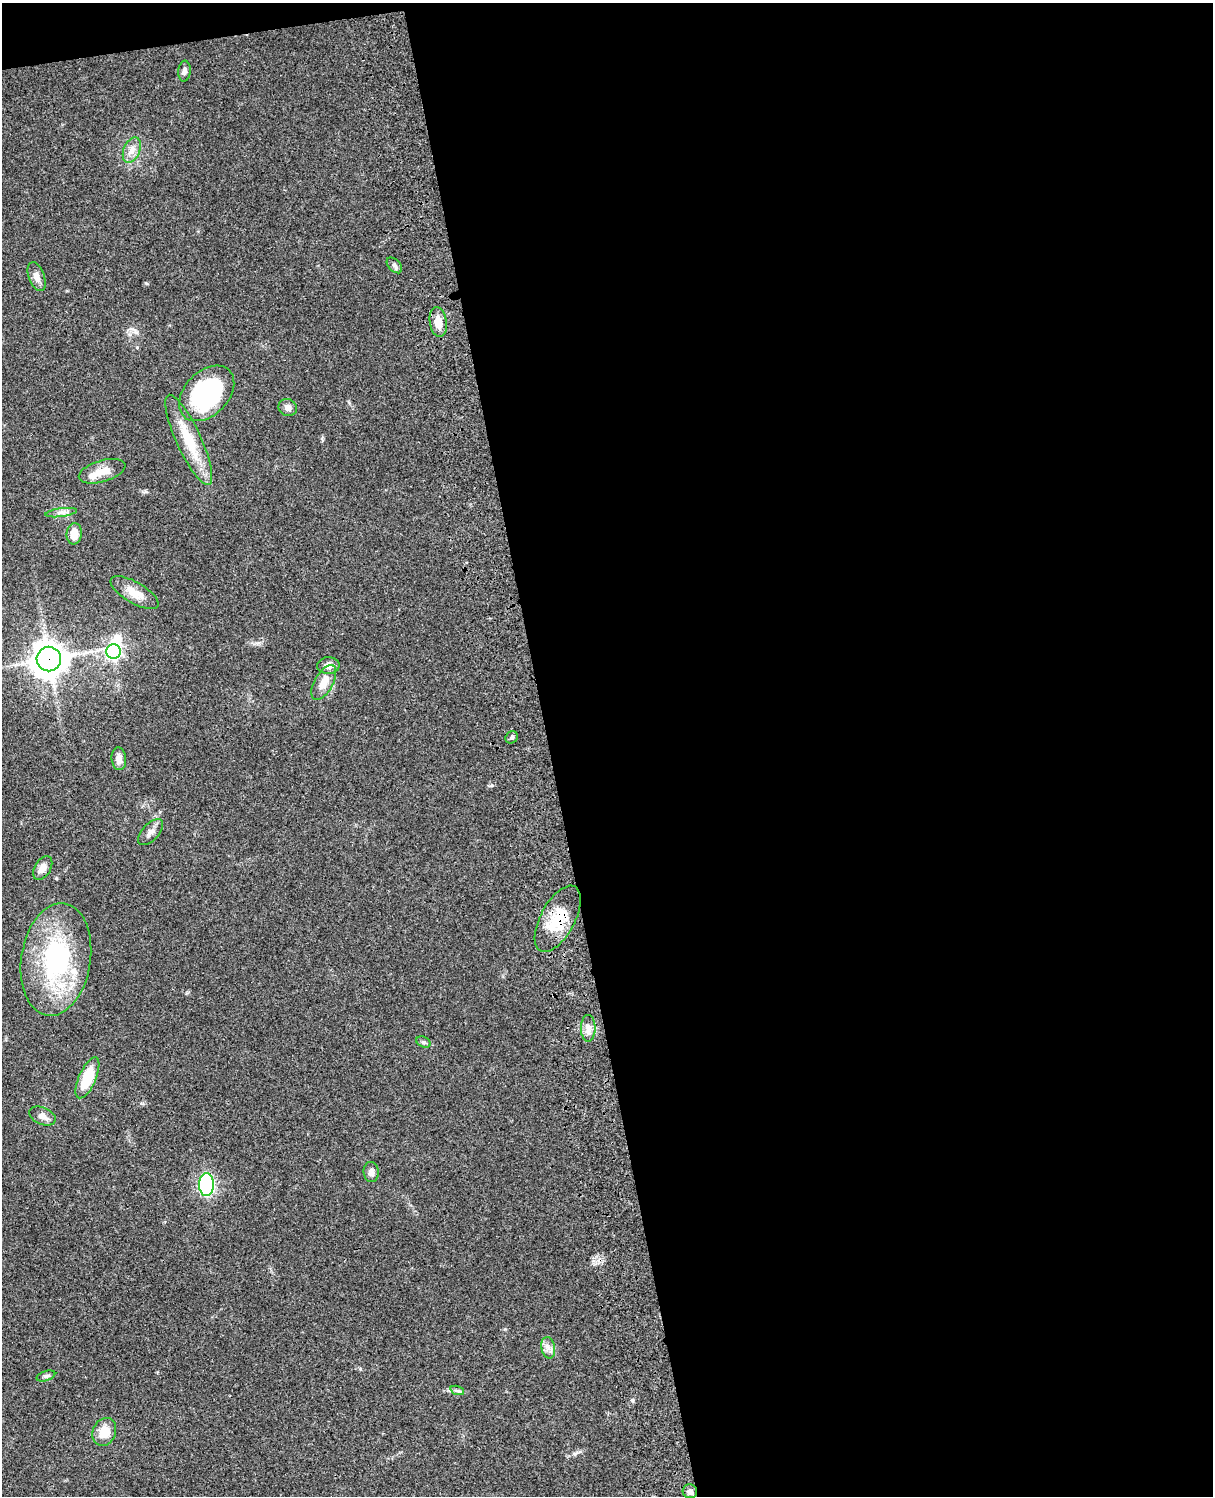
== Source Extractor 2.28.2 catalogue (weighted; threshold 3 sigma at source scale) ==
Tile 4 of 4 x 3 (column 4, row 1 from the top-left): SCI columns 3756-4966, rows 3268-4761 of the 5085 x 4926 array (HDU 1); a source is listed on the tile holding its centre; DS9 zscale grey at full resolution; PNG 1215 x 1498 px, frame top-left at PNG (2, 3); each listed source drawn as its Kron ellipse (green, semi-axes under 4 px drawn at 4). Shown black and unused: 56% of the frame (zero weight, under 3 of 4 exposures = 6% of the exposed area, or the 3 px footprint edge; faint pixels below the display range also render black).
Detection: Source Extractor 2.28.2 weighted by HDU 2 'WHT'; one run over the whole footprint, this tile lists its part. Background 0.081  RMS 0.0058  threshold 0.0262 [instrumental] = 3 sigma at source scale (4.5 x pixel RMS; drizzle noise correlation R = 1.50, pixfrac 1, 0.05/0.05 arcsec/px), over >= 5 px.
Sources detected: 36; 1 inside a brighter object's white glare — neither listed nor drawn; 2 inside a brighter listed object's ellipse — not listed separately; the other 33 listed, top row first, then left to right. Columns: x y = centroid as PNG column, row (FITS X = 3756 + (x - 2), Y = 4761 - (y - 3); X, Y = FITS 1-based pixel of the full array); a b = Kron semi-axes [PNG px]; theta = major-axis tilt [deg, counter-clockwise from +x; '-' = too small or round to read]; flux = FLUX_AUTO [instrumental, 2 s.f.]
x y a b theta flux
184 71 10 6 85 2
132 150 13 8 67 4.3
394 265 9 6 -45 1.6
37 277 15 8 -69 3.6
438 322 15 8 -82 6.9
207 393 32 22 46 79
288 408 9 8 - 2.9
189 440 49 12 -65 20
102 471 24 10 16 7.2
61 513 16 4 7 2.5
74 534 10 7 85 7.5
135 593 27 10 -30 8.5
113 651 7 7 - 150
49 659 12 12 - 900
328 666 11 8 2 3.9
324 682 19 9 61 7.6
512 737 6 5 - 1.3
119 759 11 7 -85 4
151 832 16 8 47 3.3
43 868 13 8 58 4.5
558 919 36 17 61 20
56 959 57 34 81 82
588 1028 13 7 -90 3.5
424 1042 7 5 -25 1.2
87 1078 22 8 66 19
42 1116 14 8 -23 3.5
371 1172 10 7 -85 2.6
206 1184 11 7 89 100
548 1348 11 7 -80 2.9
46 1376 9 5 18 1.3
457 1390 7 4 -19 1.1
104 1432 14 11 65 9.4
690 1491 7 7 - 2.1
Overlapping masked pixels (flux is a lower limit): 2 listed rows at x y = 49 659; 558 919
Unlisted compact peaks at least as high as the median listed source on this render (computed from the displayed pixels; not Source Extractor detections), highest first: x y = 146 283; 633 1400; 575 1454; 137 347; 258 643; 492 785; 360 1369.